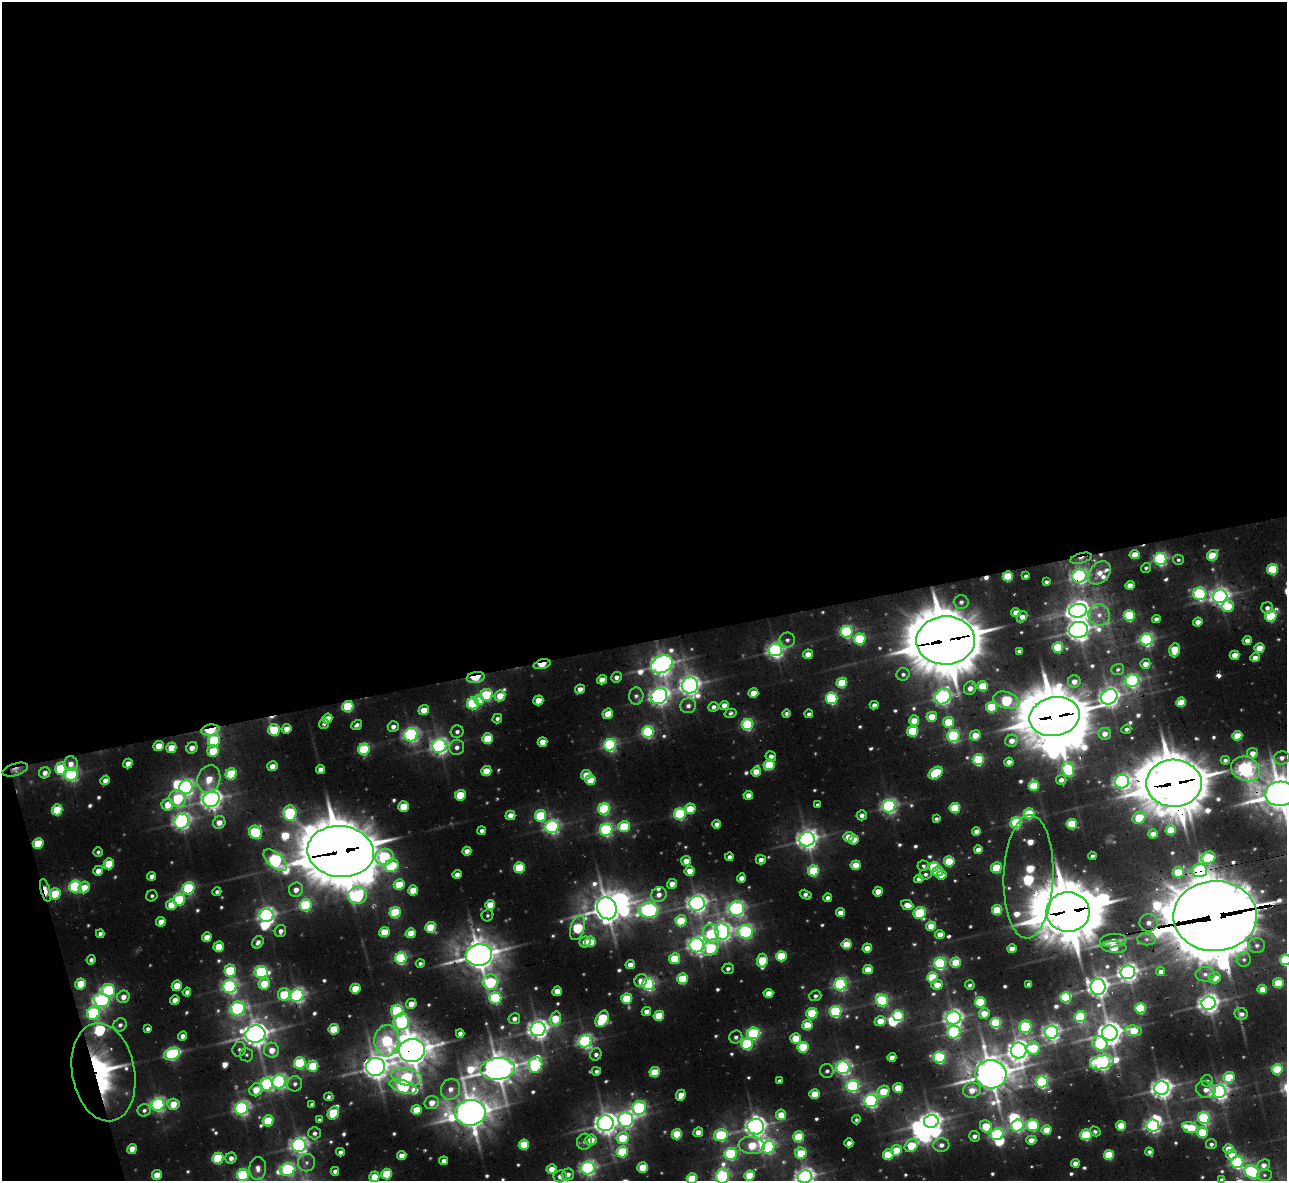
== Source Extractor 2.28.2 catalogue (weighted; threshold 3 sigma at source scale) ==
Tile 1 of 4 x 4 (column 1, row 1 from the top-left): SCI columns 439-1723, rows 3787-4965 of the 5580 x 5245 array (HDU 1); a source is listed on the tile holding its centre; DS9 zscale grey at full resolution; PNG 1289 x 1183 px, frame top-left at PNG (2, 2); each listed source drawn as its Kron ellipse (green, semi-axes under 4 px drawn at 4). Shown black and unused: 56% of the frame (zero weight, under 2 of 3 exposures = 11% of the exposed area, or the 3 px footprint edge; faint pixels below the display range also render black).
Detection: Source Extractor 2.28.2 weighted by HDU 2 'WHT'; one run over the whole footprint, this tile lists its part. Background 0.0879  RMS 0.03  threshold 0.134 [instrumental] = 3 sigma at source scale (4.5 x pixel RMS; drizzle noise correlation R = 1.50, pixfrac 1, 0.05/0.05 arcsec/px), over >= 5 px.
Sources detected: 638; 5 too faint to see at this stretch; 24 inside a brighter object's white glare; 5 cosmic-ray / hot-pixel residue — neither listed nor drawn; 6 inside a brighter listed object's ellipse — not listed separately; of the other 598, all 500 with FLUX_AUTO >= 7.52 (the completeness limit of this list) listed and drawn (98 fainter detections not listed), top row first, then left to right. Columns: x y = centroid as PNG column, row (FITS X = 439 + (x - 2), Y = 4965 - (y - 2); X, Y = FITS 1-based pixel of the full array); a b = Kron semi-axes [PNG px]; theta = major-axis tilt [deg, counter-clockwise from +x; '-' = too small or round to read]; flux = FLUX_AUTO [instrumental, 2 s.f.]
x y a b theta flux
1135 555 5 4 - 64
1212 556 6 5 - 160
1081 558 11 5 15 18
1160 559 6 6 - 750
1178 560 5 5 - 8.2
1146 568 5 4 - 8.6
1273 569 5 5 - 250
1099 573 13 9 48 41
1008 576 5 5 - 170
1026 576 4 3 - 8.8
1079 576 7 6 - 1100
1046 582 4 4 - 8.6
1130 585 5 4 - 31
1200 594 6 6 - 610
1220 596 7 6 - 1800
961 602 7 7 - 12
1228 606 6 6 - 110
1267 608 6 5 - 12
1078 611 9 6 8 2200
1016 612 5 4 - 44
1099 615 11 10 - 37
1129 616 5 5 - 310
1271 616 6 5 - 310
1022 617 6 4 46 33
1156 619 4 4 - 16
1198 622 5 4 - 32
1078 630 9 8 - 2600
846 632 6 6 - 530
860 639 6 5 - 340
787 640 7 7 - 13
946 640 29 24 2 19000
1146 640 6 6 - 840
1247 641 4 4 - 34
1058 647 5 5 - 210
1259 648 5 4 - 81
775 650 7 6 - 1400
1175 650 7 5 76 140
1019 651 4 4 - 9.7
808 654 5 4 - 41
1235 655 5 4 - 42
1255 657 5 4 - 26
542 664 9 4 17 100
662 664 11 8 25 2700
1145 664 5 5 - 37
1118 669 6 5 - 9.3
903 674 6 6 - 9.6
476 677 9 5 10 160
616 677 5 5 - 17
602 680 5 4 - 47
1132 681 7 6 - 810
1074 682 6 6 - 31
842 683 5 5 - 150
690 685 8 8 - 2100
982 686 5 5 - 120
970 688 7 6 - 28
580 689 5 4 - 27
753 693 5 4 - 60
486 695 6 6 - 330
500 696 6 5 - 70
636 696 8 7 - 15
659 696 9 7 42 1700
943 696 9 7 40 1200
1109 697 8 7 - 2000
832 698 5 5 - 450
479 700 5 4 - 58
538 700 5 4 - 55
1006 700 13 8 -16 320
1181 702 5 4 - 94
473 703 6 5 - 440
724 705 5 4 - 34
874 705 4 4 - 16
348 706 6 5 - 320
688 706 8 7 - 19
713 707 5 5 - 15
992 707 5 5 - 200
424 710 5 5 - 58
730 713 6 4 16 9.8
608 714 5 5 - 66
786 714 4 4 - 8.3
809 714 4 4 - 9.8
932 717 5 5 - 83
1054 717 25 19 11 14000
327 718 5 4 - 48
497 719 5 4 - 11
914 721 5 5 - 63
949 722 5 5 - 130
324 724 5 4 - 9
747 724 6 5 - 460
357 725 6 4 38 11
393 727 5 5 - 19
286 729 5 4 - 39
1126 729 5 4 - 8.9
210 730 9 5 10 220
274 730 6 6 - 210
913 731 5 5 - 250
457 732 6 6 - 12
648 732 6 5 - 580
1105 734 6 6 - 32
411 735 7 6 - 990
975 735 5 5 - 57
953 736 6 6 - 450
1237 736 5 5 - 87
488 739 5 5 - 150
214 740 6 6 - 270
1012 741 6 6 - 32
542 742 5 4 - 51
610 745 6 6 - 740
159 746 5 5 - 67
439 746 7 6 - 1500
457 747 8 7 - 19
171 748 5 5 - 79
192 748 6 5 - 27
364 749 6 5 - 380
213 751 6 5 - 150
1252 753 5 5 - 31
771 756 5 5 - 18
1282 758 8 6 15 17
978 760 5 5 - 360
1225 760 4 4 - 10
1009 762 4 4 - 30
71 764 7 7 - 30
128 764 5 4 - 36
769 765 6 5 - 150
272 766 5 5 - 38
61 769 6 5 - 280
320 769 4 4 - 24
1068 769 8 6 -77 550
1246 769 15 12 -20 1300
15 770 13 6 17 17
486 771 5 5 - 89
756 772 5 5 - 66
45 773 6 5 - 21
936 773 8 5 37 270
231 774 6 5 - 220
71 775 6 6 - 810
586 775 5 5 - 72
209 779 14 11 72 77
105 780 5 4 - 25
590 780 5 5 - 85
1061 780 5 5 - 22
1122 781 7 7 - 1200
1174 783 28 23 -2 15000
1034 786 5 5 - 150
186 787 7 6 - 1100
1280 794 15 12 4 6800
460 795 5 5 - 150
748 795 5 4 - 30
178 798 9 8 - 240
211 799 8 7 - 2200
168 805 6 5 - 74
818 805 4 4 - 8.5
403 806 5 5 - 110
889 806 6 6 - 1100
955 808 5 5 - 210
604 809 6 5 - 410
690 809 5 5 - 83
57 810 5 5 - 180
290 813 8 6 -83 580
680 814 6 5 - 520
1029 814 5 5 - 210
510 815 5 4 - 46
862 815 5 5 - 19
540 816 6 5 - 260
1139 818 7 5 37 150
936 819 4 4 - 7.8
182 821 8 7 - 1400
219 823 6 6 - 37
1016 823 5 5 - 410
717 824 4 4 - 21
1072 824 5 5 - 180
552 827 6 6 - 970
624 827 6 5 - 220
606 830 6 6 - 710
1171 830 5 5 - 97
482 831 4 4 - 14
976 831 4 4 - 24
255 832 7 6 - 350
1153 834 5 4 - 37
849 837 5 5 - 74
807 839 8 7 - 2200
854 840 5 4 - 56
38 843 5 5 - 140
978 850 4 4 - 31
341 851 33 25 -6 19000
467 851 4 4 - 25
98 852 4 4 - 7.7
1092 856 4 4 - 12
384 857 9 8 - 400
729 857 4 4 - 15
1208 858 7 6 - 310
275 860 14 7 -42 820
761 860 5 5 - 21
686 861 5 4 - 48
949 861 5 5 - 170
109 864 5 5 - 140
856 865 5 5 - 79
391 866 7 6 - 300
923 866 6 5 - 9.3
934 867 5 5 - 190
519 868 5 5 - 220
996 868 5 5 - 150
1199 870 7 6 - 370
98 871 5 4 - 31
690 871 5 5 - 58
813 871 5 5 - 230
938 871 5 4 - 100
1178 872 5 5 - 120
457 874 4 4 - 24
925 874 6 5 - 12
941 875 5 4 - 35
152 876 4 4 - 19
1029 877 62 25 88 750
741 878 4 4 - 24
919 879 4 4 - 13
672 884 5 5 - 35
399 885 5 5 - 130
75 887 6 5 - 490
84 887 6 5 - 62
189 888 6 5 - 470
45 890 12 4 -74 75
296 890 7 7 - 30
413 890 5 5 - 88
217 892 4 4 - 10
878 892 5 4 - 51
55 894 6 5 - 160
357 895 9 8 - 610
659 895 8 7 - 25
806 895 6 4 -32 16
152 896 6 5 - 8.1
828 898 4 4 - 17
179 900 6 5 - 360
697 903 7 7 - 1900
171 905 5 5 - 70
306 905 6 5 - 430
490 905 5 5 - 76
907 905 6 4 -25 44
607 908 11 9 -65 4900
737 909 7 7 - 1100
649 910 10 7 -4 1200
997 910 5 5 - 150
1068 912 21 20 - 17000
395 913 5 5 - 260
840 913 5 4 - 39
920 913 6 6 - 300
487 915 6 5 - 7.5
266 916 7 6 - 1400
1215 916 42 35 1 35000
681 921 5 5 - 170
161 922 5 4 - 40
1149 923 9 9 - 22
931 926 5 4 - 88
431 927 5 5 - 160
577 928 12 7 72 260
280 931 6 5 - 17
722 931 8 7 - 1500
384 932 5 5 - 100
745 932 7 7 - 710
411 933 5 5 - 83
100 934 4 4 - 11
711 934 10 8 -77 230
940 934 4 4 - 47
207 937 5 4 - 51
1147 939 9 6 0 13
1113 940 13 6 5 22
258 942 6 5 - 17
585 942 5 5 - 30
590 942 5 5 - 98
846 944 5 5 - 100
697 945 7 7 - 1400
1257 945 8 7 - 11
219 947 5 5 - 96
1114 947 13 6 -5 150
711 948 9 7 46 220
867 948 5 4 - 59
1012 949 4 4 - 38
479 955 13 10 4 5800
781 956 5 5 - 190
401 958 6 5 - 560
674 959 5 5 - 150
91 960 5 4 - 13
1244 960 7 7 - 9
1285 960 5 5 - 300
762 961 7 5 84 170
956 962 5 5 - 120
420 963 4 4 - 8.5
940 963 6 5 - 670
630 965 5 4 - 37
728 969 6 5 - 13
868 969 5 4 - 73
230 971 6 5 - 200
1161 971 4 4 - 23
261 972 7 6 - 480
1128 972 7 6 - 1800
1205 974 9 7 2 17
932 977 5 5 - 190
1215 978 6 5 - 43
683 979 5 5 - 190
641 981 7 6 - 40
490 982 8 7 - 290
1278 983 5 5 - 120
81 984 5 5 - 110
264 984 6 5 - 110
648 984 6 5 - 750
840 984 6 6 - 730
1029 984 4 4 - 16
937 985 5 5 - 57
970 985 5 4 - 8.6
177 986 5 5 - 93
230 987 7 6 - 1000
1098 987 8 7 - 2100
355 989 5 5 - 110
1262 989 5 4 - 62
108 990 7 6 - 420
557 991 5 4 - 54
187 992 4 4 - 17
768 993 5 4 - 54
284 994 6 6 - 160
297 995 6 6 - 1100
815 996 6 5 - 12
123 997 6 6 - 30
1066 997 5 5 - 380
495 998 6 6 - 450
627 999 5 5 - 170
102 1000 8 6 -3 750
175 1000 5 4 - 34
882 1001 6 6 - 540
980 1002 5 5 - 250
1208 1003 7 6 - 2100
411 1004 5 5 - 46
1141 1008 5 5 - 360
238 1009 7 6 - 770
397 1011 6 6 - 340
646 1011 5 4 - 25
836 1011 6 5 - 450
93 1013 7 6 - 640
812 1013 5 5 - 220
984 1014 5 5 - 68
1241 1014 6 6 - 16
659 1016 5 5 - 130
898 1016 5 5 - 370
1080 1017 5 5 - 320
954 1018 7 6 - 1600
514 1019 5 5 - 18
555 1019 7 5 73 110
602 1019 9 6 63 250
880 1021 6 5 - 77
401 1022 8 8 - 520
996 1023 5 5 - 320
120 1025 7 6 - 11
807 1025 5 5 - 110
1025 1027 6 6 - 420
148 1029 4 4 - 11
334 1029 5 5 - 160
538 1029 7 7 - 2200
1133 1031 8 5 -8 98
954 1032 6 6 - 560
1052 1032 6 6 - 1400
460 1033 4 4 - 17
753 1033 6 6 - 430
1110 1033 8 7 - 3300
255 1034 10 8 14 3800
183 1036 4 4 - 17
736 1037 6 6 - 12
796 1038 5 5 - 98
387 1041 15 12 85 280
585 1041 6 6 - 1000
747 1044 6 5 - 420
1100 1044 8 6 -35 330
803 1047 5 5 - 280
1033 1048 6 6 - 130
239 1049 7 6 - 9.7
272 1050 7 7 - 44
412 1050 13 11 8 6700
1019 1050 8 7 - 2700
172 1054 8 6 25 620
596 1054 6 5 - 13
246 1055 7 6 - 7.8
892 1057 4 4 - 35
940 1057 6 5 - 600
1102 1062 12 6 9 1300
300 1063 6 5 - 360
535 1065 8 7 - 530
313 1066 5 5 - 180
375 1067 9 9 - 3400
843 1067 6 6 - 1100
498 1069 17 10 5 5100
1277 1069 5 5 - 210
596 1071 4 4 - 12
827 1071 7 6 - 10
103 1072 50 31 -80 450
655 1072 5 5 - 140
991 1074 15 14 - 6300
407 1077 15 8 -12 230
1229 1077 6 5 - 170
780 1081 4 4 - 11
1207 1081 6 6 - 11
279 1082 7 6 - 1100
1042 1082 6 6 - 790
267 1084 6 6 - 650
295 1084 7 7 - 15
853 1086 6 6 - 590
403 1087 14 6 -16 690
898 1088 5 5 - 95
1161 1088 7 7 - 2400
450 1089 11 9 70 33
256 1090 7 6 - 61
972 1090 9 7 9 50
1206 1090 10 8 -18 33
883 1092 6 5 - 120
1219 1092 6 6 - 1600
815 1094 5 5 - 92
681 1095 6 4 67 57
329 1097 4 4 - 9.8
871 1101 6 6 - 920
432 1103 7 6 - 42
173 1104 6 5 - 65
158 1105 6 6 - 960
312 1105 4 4 - 8.9
241 1108 6 6 - 1100
639 1108 7 6 - 690
144 1110 6 6 - 11
417 1110 5 5 - 100
333 1113 7 5 60 270
470 1113 15 13 7 6900
781 1115 5 5 - 80
1204 1118 6 6 - 520
626 1119 7 7 - 1100
319 1120 4 4 - 8.7
856 1120 4 4 - 8.1
268 1121 6 5 - 190
931 1121 7 6 - 2100
606 1123 8 8 - 2700
1017 1125 6 6 - 620
1033 1125 6 5 - 390
1153 1125 6 6 - 1100
986 1126 6 5 - 140
1121 1126 5 5 - 87
756 1127 8 8 - 2300
1190 1128 8 5 -15 160
1046 1130 5 5 - 77
1095 1131 6 4 -31 11
698 1132 5 4 - 39
1202 1132 5 5 - 190
314 1133 6 6 - 13
677 1134 5 5 - 150
997 1134 6 5 - 620
721 1135 7 6 - 400
1086 1135 5 5 - 270
974 1136 5 5 - 19
799 1137 5 5 - 180
622 1138 6 6 - 130
591 1140 5 5 - 59
1031 1140 5 4 - 38
584 1142 8 7 - 14
849 1143 4 4 - 27
1211 1144 5 5 - 11
299 1145 7 6 - 1500
524 1145 5 5 - 150
752 1145 13 8 -6 130
941 1145 8 6 3 21
911 1146 7 5 43 170
768 1147 6 5 - 590
132 1149 5 4 - 57
1228 1149 5 4 - 61
896 1150 5 5 - 120
340 1152 4 4 - 14
622 1152 6 5 - 270
1149 1152 4 4 - 12
801 1153 5 5 - 150
731 1154 6 6 - 510
888 1155 5 5 - 170
1109 1155 5 5 - 170
1231 1155 5 5 - 46
402 1156 5 4 - 42
218 1158 5 5 - 290
231 1158 5 5 - 21
444 1161 4 4 - 20
306 1162 9 8 - 18
1237 1162 6 5 - 750
1075 1163 4 4 - 33
1264 1165 7 5 37 26
643 1167 5 5 - 130
258 1168 11 8 88 30
588 1168 7 6 - 1100
287 1169 8 6 18 600
551 1169 5 5 - 49
335 1171 4 4 - 15
1252 1172 8 6 -30 710
387 1174 5 5 - 180
568 1174 6 6 - 21
157 1175 5 5 - 61
243 1175 6 6 - 450
1264 1175 7 6 - 9.1
560 1176 6 6 - 26
722 1176 7 6 - 790
750 1176 5 5 - 130
374 1177 5 5 - 81
805 1177 7 6 - 1900
692 1179 5 5 - 180
1222 1180 4 4 - 12
Overlapping masked pixels (flux is a lower limit): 34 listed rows (the first 20) at x y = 1081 558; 1008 576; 1079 576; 946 640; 542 664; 476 677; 659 696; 348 706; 1054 717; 210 730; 1246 769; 15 770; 486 771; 1174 783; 1280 794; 211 799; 1139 818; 341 851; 1199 870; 1178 872
Isophote crosses this tile's border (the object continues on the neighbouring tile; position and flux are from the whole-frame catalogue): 8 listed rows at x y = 1280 794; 1285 960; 243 1175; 722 1176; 374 1177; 805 1177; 692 1179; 1222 1180